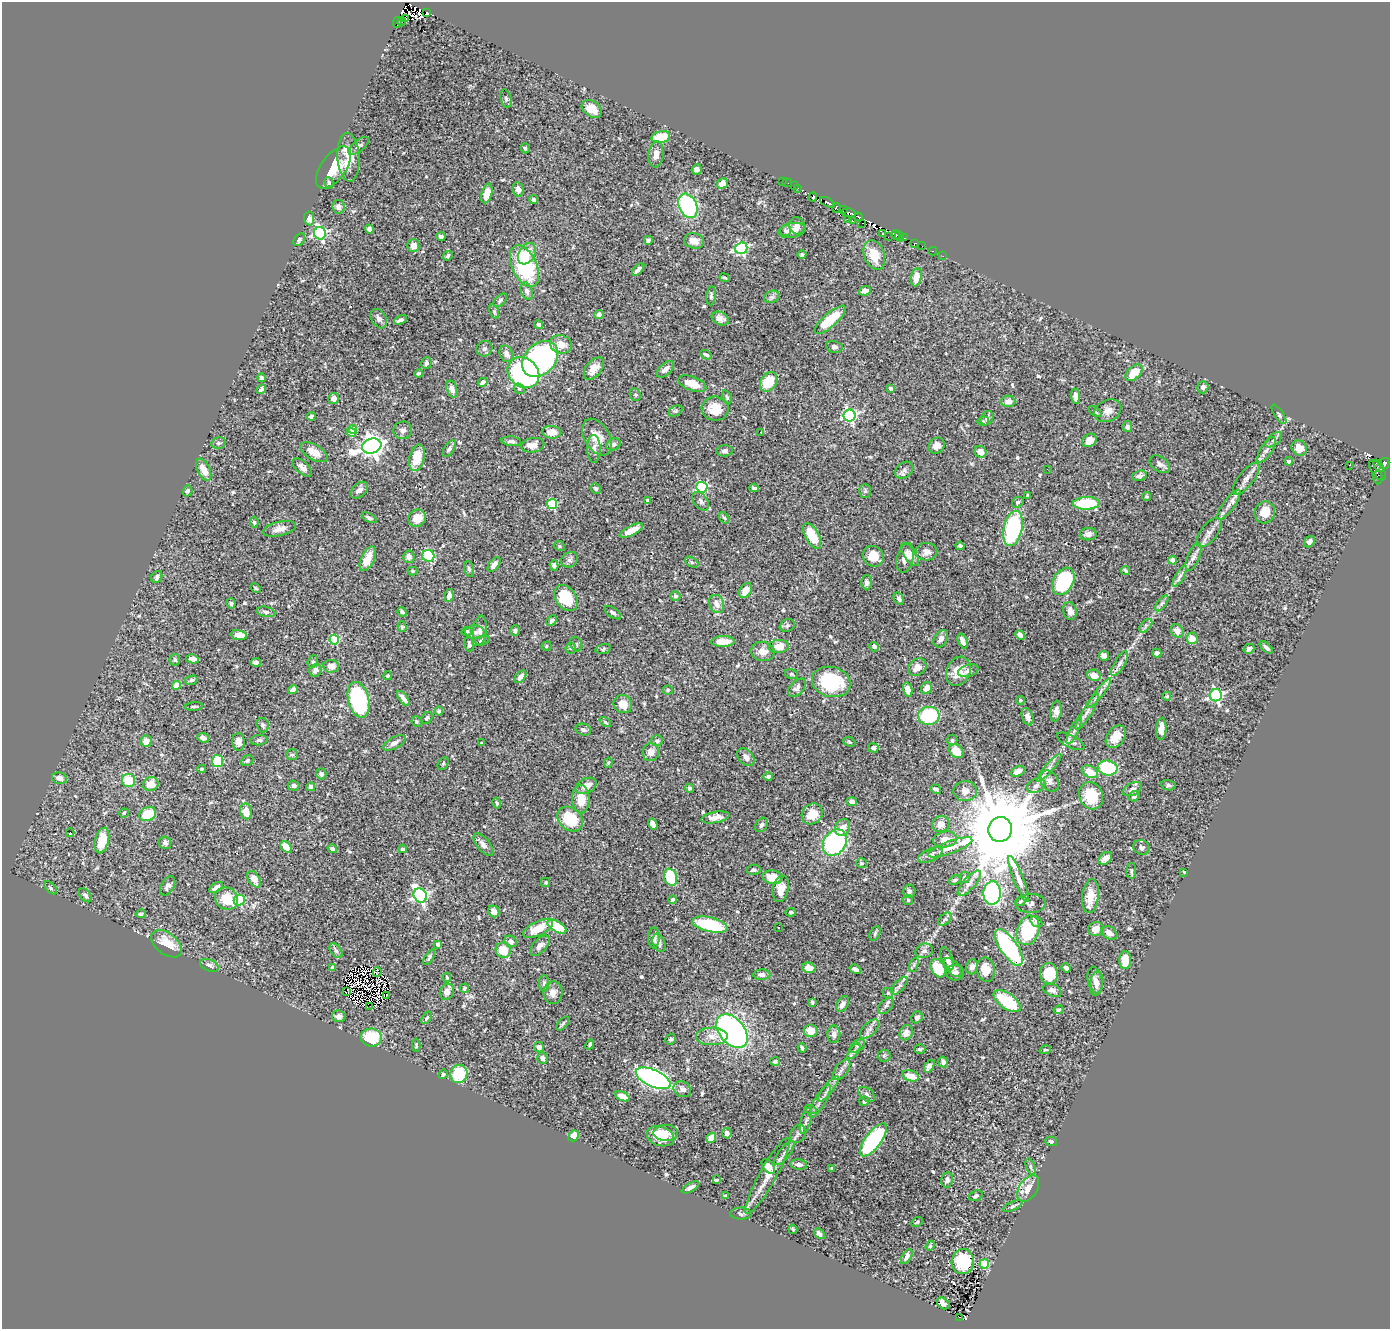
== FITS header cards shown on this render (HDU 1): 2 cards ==
NAXIS1  =                 1388
NAXIS2  =                 1327

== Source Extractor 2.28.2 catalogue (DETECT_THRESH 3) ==
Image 1388 x 1327 px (HDU 1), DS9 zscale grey, 1 PNG px = 1 image px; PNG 1392 x 1331 px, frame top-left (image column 1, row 1327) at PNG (2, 2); each listed source drawn as its Kron ellipse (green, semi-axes under 4 px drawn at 4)
Background 0.587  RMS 0.021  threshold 0.0634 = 3 sigma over >= 5 px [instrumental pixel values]
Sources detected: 600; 20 with non-positive FLUX_AUTO (blend fragments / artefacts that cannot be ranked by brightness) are neither listed nor drawn; of the other 580, the 500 brightest by FLUX_AUTO listed and drawn (80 fainter detections omitted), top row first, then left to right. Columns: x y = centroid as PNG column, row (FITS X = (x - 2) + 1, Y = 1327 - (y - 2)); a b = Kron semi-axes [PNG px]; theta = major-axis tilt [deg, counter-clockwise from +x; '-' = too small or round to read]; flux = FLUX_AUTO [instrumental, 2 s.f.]
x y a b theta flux
427 13 4 3 - 190
405 18 2 2 - 74
397 22 5 3 - 70
402 22 4 3 - 31
506 99 9 5 -75 2.9
592 109 11 7 -33 22
661 137 9 6 13 40
359 146 12 5 39 5.6
525 148 5 4 - 2.2
656 154 13 7 83 10
349 157 24 11 -87 30
333 167 24 12 54 38
697 169 5 5 - 6.6
782 181 2 2 - 7.1
329 183 6 4 -73 2.3
723 183 5 5 - 14
787 183 5 2 - 7.7
794 186 2 2 - 5.4
518 189 7 5 -77 7
798 189 4 2 - 6.9
487 194 10 5 75 20
813 197 5 3 - 190
534 200 4 4 - 4
827 202 7 3 -30 130
688 206 13 9 -64 150
338 207 7 6 - 4.6
836 208 5 3 - 28
843 209 3 2 - 2.1
849 213 7 4 -7 380
859 217 4 3 - 200
309 219 7 5 -85 8.3
847 219 2 2 - 13
852 221 4 3 - 65
862 223 2 2 - 73
797 226 8 7 - 7.5
369 229 5 4 - 5.2
792 230 14 7 9 13
785 231 6 5 - 3.3
320 233 6 6 - 250
882 234 3 3 - 89
896 235 5 4 - 270
899 236 5 3 - 270
441 237 4 3 - 3.1
888 237 2 2 - 6.1
904 238 3 2 - 8.1
299 240 7 5 52 2.6
648 240 4 4 - 3.3
694 241 10 7 -14 11
914 244 3 3 - 94
413 246 6 6 - 13
922 246 3 2 - 5.6
741 248 6 5 - 230
933 251 4 3 - 18
527 254 11 8 59 16
802 255 4 4 - 3.1
874 255 15 10 -70 31
448 256 5 4 - 2.3
943 256 2 2 - 6.9
525 266 22 12 -65 150
638 269 8 3 46 4.9
916 277 9 5 78 17
725 278 5 3 - 2.1
527 291 9 6 -70 5.1
865 291 6 4 21 7.6
711 296 9 4 84 3.2
772 297 8 6 20 4
500 300 8 5 45 2.8
494 312 7 4 -71 2.3
599 314 5 4 - 4.5
720 318 9 6 -25 7.3
379 319 10 7 -59 6.7
400 320 7 3 23 4.2
830 320 20 7 42 47
539 325 5 4 - 3.3
561 344 11 9 -15 17
834 347 8 6 -12 3.8
484 349 8 7 - 4.7
506 354 8 6 -65 6.7
706 355 6 4 -27 3.3
540 359 20 15 45 420
426 363 6 5 - 3.8
594 368 13 7 50 15
665 369 10 5 43 7
418 373 4 4 - 2.8
523 373 17 14 -39 230
1134 373 10 6 44 25
261 378 4 3 - 3.5
483 382 5 4 - 5.1
769 382 10 8 56 37
692 384 14 7 -20 20
1203 387 6 5 - 5.5
890 388 4 3 - 2.4
261 389 5 4 - 3.9
452 389 9 5 -72 6.8
519 389 6 5 - 2.5
635 395 6 5 - 2.5
1075 396 7 4 -84 8.3
727 397 7 4 -69 2.5
334 398 6 5 - 7.4
1008 401 7 5 0 10
715 409 13 12 - 27
676 411 7 5 27 2.4
1108 411 14 11 26 11
1095 412 7 4 -35 2.7
1279 414 11 4 -56 2.8
311 416 4 4 - 9.5
849 416 6 6 - 270
987 418 7 6 - 4.3
983 421 6 5 - 2.4
1127 427 5 5 - 5
352 429 5 4 - 18
403 430 9 8 - 5.2
351 432 5 4 - 21
552 432 9 6 -5 13
761 432 3 2 - 2.5
597 437 20 12 -60 21
1089 440 7 6 - 12
1274 440 10 5 41 4.2
511 441 10 5 -4 4.2
218 443 7 5 14 3
613 444 7 6 - 4.3
533 445 11 7 10 15
372 446 10 7 17 1200
937 446 9 7 44 9.3
1299 448 8 7 - 13
449 449 9 5 56 4.2
594 449 14 7 -89 7.3
1266 450 14 6 57 7.1
724 451 8 5 5 4
314 452 15 7 -29 16
980 452 6 5 - 11
417 458 13 7 77 33
1289 461 4 4 - 4.2
1384 463 6 5 - 420
1160 464 11 7 -35 6.4
1349 465 3 2 - 80
1378 466 7 3 -61 73
302 467 12 6 -43 7.5
1047 469 2 2 - 1.9
204 470 12 6 -64 18
904 470 10 7 38 6
1377 470 12 6 -53 220
1139 476 7 5 16 5.5
1378 477 7 4 87 27
1246 479 19 7 52 9.9
702 487 5 5 - 150
754 488 5 3 - 2.7
596 489 5 4 - 3.3
359 490 10 6 41 7.2
188 491 5 4 - 3.6
865 491 7 6 - 2.7
1028 496 4 3 - 2.3
1146 496 4 4 - 2.1
648 500 3 3 - 6.8
701 501 10 6 -53 5.4
1018 502 6 5 - 2.4
1086 503 13 6 2 70
552 504 5 5 - 100
1229 505 18 5 54 9.8
1265 512 11 10 - 20
369 518 8 4 -29 4
417 518 9 8 - 20
724 518 6 4 -52 2
254 522 5 4 - 2.5
1013 528 18 9 78 160
279 529 17 7 13 11
631 531 13 4 28 16
1209 532 17 8 52 9.7
1088 534 8 6 8 7.2
812 536 14 7 -61 40
1310 542 6 5 - 5.3
559 546 6 4 -24 2.2
960 546 4 4 - 3.9
927 552 11 9 -1 10
910 555 13 6 -54 8.7
428 556 6 6 - 67
873 556 11 10 - 25
409 557 6 6 - 7.9
1193 557 14 6 68 6.6
905 558 15 8 76 12
368 559 13 6 64 19
570 560 9 7 33 4.5
1173 560 4 4 - 23
692 562 7 5 -28 2.7
494 565 8 5 52 6.5
554 565 5 4 - 4.2
469 569 8 5 -74 2.8
1125 570 5 3 - 2.4
413 571 5 4 - 2.2
1180 576 12 4 60 5.6
157 577 6 5 - 3.5
1063 581 14 10 62 120
867 582 7 5 90 4.5
256 588 6 3 -29 1.9
745 590 8 5 54 15
449 595 7 4 82 7
675 596 5 4 - 2.8
566 598 14 10 -53 55
899 599 6 4 -59 4.5
231 603 5 4 - 2.7
1162 603 9 4 54 4.2
717 604 9 7 -65 10
1070 611 9 7 -76 7.8
266 612 9 5 -12 4.1
402 612 5 3 - 3.2
613 613 9 5 -35 4
551 621 6 4 46 3.8
787 626 8 6 25 3.4
1146 626 8 5 46 3.7
402 627 5 4 - 2
480 630 15 7 85 8.9
467 631 5 4 - 1.9
515 631 5 5 - 3.2
1177 631 7 6 - 9.7
475 632 10 6 -2 5.3
239 635 8 5 -10 14
1020 635 5 4 - 5.4
1192 638 6 5 - 16
941 639 9 6 59 6.3
334 640 5 5 - 71
481 641 9 4 19 2.8
723 641 12 5 2 16
963 641 8 4 -67 10
469 644 7 4 -84 3.5
576 644 7 6 - 2.7
546 646 5 4 - 2
779 646 10 6 8 21
874 647 5 4 - 4.3
1266 647 8 4 -42 3.9
571 648 6 5 - 2.1
603 649 8 4 16 2.7
1249 649 6 4 34 4.5
763 651 12 9 -9 13
1157 653 4 4 - 5.7
1104 656 5 4 - 8.7
192 659 6 4 -12 7.5
175 660 6 5 - 2.8
256 662 5 4 - 6.4
313 662 6 5 - 2.3
1120 664 14 5 60 6.7
331 666 8 6 -9 12
917 667 10 8 40 12
316 670 6 6 - 8.4
958 671 15 11 69 26
968 671 10 6 16 5.9
791 674 6 5 - 2.2
1094 675 7 5 -22 15
387 676 4 4 - 2.5
520 677 7 4 48 7.2
191 680 6 4 13 2.8
831 682 19 15 -15 93
177 685 4 4 - 23
797 688 11 6 47 4.9
927 688 6 5 - 12
293 690 5 4 - 5.8
668 690 5 4 - 2.3
908 690 7 4 -77 15
1099 693 18 3 52 7.6
1216 695 6 6 - 270
1167 696 4 4 - 2
403 698 9 4 -52 7.6
359 700 18 10 -76 180
1020 700 4 4 - 2.2
623 704 10 8 -39 17
194 706 9 3 6 2.2
439 711 4 4 - 3.1
1056 711 10 5 81 8.5
1087 712 21 5 59 10
929 716 10 9 - 100
1027 717 9 5 -70 6.9
427 718 6 5 - 3.3
417 722 5 5 - 2.6
605 722 6 4 -36 2.2
263 725 7 6 - 3.6
1161 729 11 5 86 19
583 730 8 5 -18 4.6
1074 730 15 4 64 6.7
1116 737 12 8 53 19
203 738 6 4 -24 6.6
259 740 9 5 6 3.4
952 740 5 5 - 2.4
146 741 6 5 - 13
657 741 6 5 - 3
1071 741 15 6 -27 5.5
238 742 9 6 -86 8.3
849 742 6 4 -23 1.9
394 743 12 6 29 7.5
482 743 3 3 - 1.9
873 748 5 5 - 5.4
956 751 8 6 -42 22
651 752 9 8 - 10
292 755 6 5 - 2.8
746 757 10 7 -46 8.6
217 761 6 5 - 51
247 761 6 5 - 2.7
608 763 5 4 - 2
443 764 7 5 63 2.4
1049 768 18 4 49 7
1108 768 10 7 -8 110
202 769 4 4 - 2.3
1018 771 7 4 25 11
1090 772 8 5 -28 21
321 774 5 5 - 3.8
768 776 4 4 - 2.9
60 778 8 5 -14 6.9
128 780 7 6 - 36
1050 781 11 8 -55 8.1
151 784 8 7 - 16
1168 785 7 5 -14 2.7
294 786 6 5 - 5.5
586 786 11 7 27 13
1036 786 10 6 26 6.2
311 787 4 4 - 5.8
690 788 4 4 - 2.7
936 789 5 4 - 4
1132 789 10 6 25 6.1
965 791 11 10 - 9.3
1091 796 14 11 -67 43
1134 796 6 5 - 3.3
581 799 14 8 -90 27
852 802 5 4 - 4.6
497 803 5 4 - 2.7
246 811 8 6 -83 18
124 813 4 4 - 2
148 814 9 6 25 37
812 814 11 9 42 24
715 817 14 5 10 12
570 819 14 11 -41 59
653 824 6 4 -60 6.8
941 824 9 8 - 12
761 825 8 5 57 4.3
843 828 9 7 66 12
1000 829 12 12 - 29000
70 833 4 3 - 3.7
102 840 13 7 75 30
945 840 12 7 11 13
165 843 6 6 - 5
835 843 14 11 57 190
483 845 13 6 -51 7.2
286 847 7 4 -47 18
950 847 23 6 20 15
1141 847 8 7 - 5.1
332 849 4 4 - 4.1
402 849 4 4 - 3.3
930 855 13 6 23 5.8
1105 858 7 5 42 10
861 863 5 5 - 2.2
754 870 7 5 9 4
1131 871 8 5 88 2.4
1184 872 3 2 - 1.9
671 877 8 6 -71 64
772 877 10 7 -9 20
965 877 5 5 - 4.4
254 879 9 5 -58 11
1018 879 24 5 -68 12
955 880 6 4 29 2.5
546 882 5 4 - 2
969 883 16 6 49 8.7
168 886 10 6 59 6.3
216 887 8 3 33 5.4
50 888 8 5 -46 2.6
781 889 13 8 79 16
909 891 6 6 - 4.1
992 893 12 8 85 260
85 895 8 5 -50 4
420 895 7 6 - 340
1090 896 17 8 83 24
226 899 12 10 -33 27
239 900 5 5 - 110
672 900 4 4 - 2.9
908 900 5 5 - 1.9
1021 901 6 4 36 2.1
1031 903 15 9 3 7
494 911 6 5 - 7.8
791 912 5 4 - 2.1
141 914 5 4 - 3
945 919 8 4 44 2.9
1036 922 6 5 - 3.1
710 925 18 7 -13 73
557 926 11 5 -31 46
538 928 16 7 26 30
779 928 3 2 - 2.3
1096 929 8 7 - 16
1028 930 15 11 69 91
875 933 8 5 64 2.6
1109 933 8 6 -29 10
654 938 10 5 88 9.7
511 941 6 5 - 6.1
659 943 9 6 -69 5
167 944 17 10 -37 32
438 944 4 4 - 4.1
540 946 12 6 47 7.4
1009 947 21 8 -56 200
503 950 8 7 - 28
336 951 8 5 -53 3.6
924 951 9 7 18 5
429 957 8 4 58 2.9
947 959 12 5 -68 7.4
1125 960 9 6 86 23
209 965 10 5 -22 4.9
914 965 7 4 70 2.9
972 967 7 6 - 5.9
332 968 4 4 - 3.4
809 968 7 5 -14 14
938 968 10 6 -60 41
953 968 11 6 -51 7.5
1066 968 5 4 - 4.6
855 969 6 4 -30 5.5
986 970 12 9 -81 21
377 972 5 2 - 2.2
955 973 9 8 - 5.6
1049 974 11 8 -88 49
762 975 8 5 1 6.9
447 977 4 3 - 2.2
1095 980 13 7 -78 7.4
544 983 8 5 -89 3.7
1097 983 12 6 80 7.2
900 986 11 5 50 5.5
464 988 5 4 - 2.2
1052 990 10 6 -24 4.7
346 992 4 2 - 3.3
447 992 8 7 - 7.7
553 993 11 9 -89 8.7
888 993 5 5 - 3.1
387 995 3 2 - 2.5
1007 1001 16 7 -35 64
812 1002 4 3 - 2.4
842 1004 9 5 60 8
370 1006 2 2 - 22
886 1006 10 6 47 4.1
1058 1010 5 4 - 2.2
339 1016 7 6 - 6.6
917 1017 6 5 - 5.2
427 1018 7 4 52 2.7
563 1023 8 4 48 2.7
870 1029 12 6 46 6.3
732 1031 19 12 -49 410
811 1031 7 6 - 16
906 1033 8 6 62 9.2
834 1034 8 6 -90 6.5
712 1036 16 8 1 13
371 1038 10 9 - 65
671 1039 5 5 - 2.8
416 1045 6 3 89 2.1
590 1045 5 3 - 2.5
857 1046 8 5 36 4
539 1047 5 5 - 4.8
802 1048 4 3 - 3.4
920 1049 5 4 - 2.1
1045 1050 6 4 16 2
854 1051 9 4 54 4.7
884 1056 6 6 - 2.9
542 1058 5 5 - 4.7
775 1061 5 4 - 2.4
943 1062 5 4 - 5.2
929 1066 7 4 56 8.9
842 1070 12 6 54 6.9
443 1074 5 4 - 2.1
459 1074 9 8 - 64
910 1076 8 5 -15 16
653 1078 19 8 -24 500
682 1089 9 7 -31 6.7
828 1089 16 5 52 7.6
867 1094 10 6 -37 4.2
622 1096 8 4 -24 14
820 1101 19 5 60 9
864 1101 5 4 - 4.3
810 1109 6 4 -19 2.6
806 1121 13 5 74 6.1
666 1133 12 8 0 8.6
727 1133 5 5 - 5.1
798 1134 10 7 53 5.4
573 1136 6 5 - 17
660 1136 14 9 -18 27
711 1138 5 4 - 15
873 1140 20 8 52 170
1051 1141 6 4 -16 2.9
784 1153 14 5 52 7
799 1164 8 5 -6 6.7
768 1166 8 5 -53 14
1030 1167 8 3 -71 2.5
832 1168 4 4 - 2.9
768 1176 43 8 61 23
716 1180 4 2 - 2
947 1180 8 6 82 4.4
690 1187 9 4 30 5.7
1028 1189 15 9 57 14
726 1196 4 3 - 2.5
976 1196 7 5 19 3.7
1013 1206 10 4 27 3.2
741 1214 11 6 0 3.4
917 1222 6 4 29 2.1
793 1229 5 3 - 2.1
819 1234 6 4 -46 5.1
930 1246 5 3 - 2.5
907 1256 8 4 59 6
963 1262 12 11 - 57
984 1264 5 4 - 66
943 1303 7 5 -37 8.1
959 1317 3 2 - 8.6
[80 fainter detections neither listed nor drawn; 20 non-positive-flux detections neither listed nor drawn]